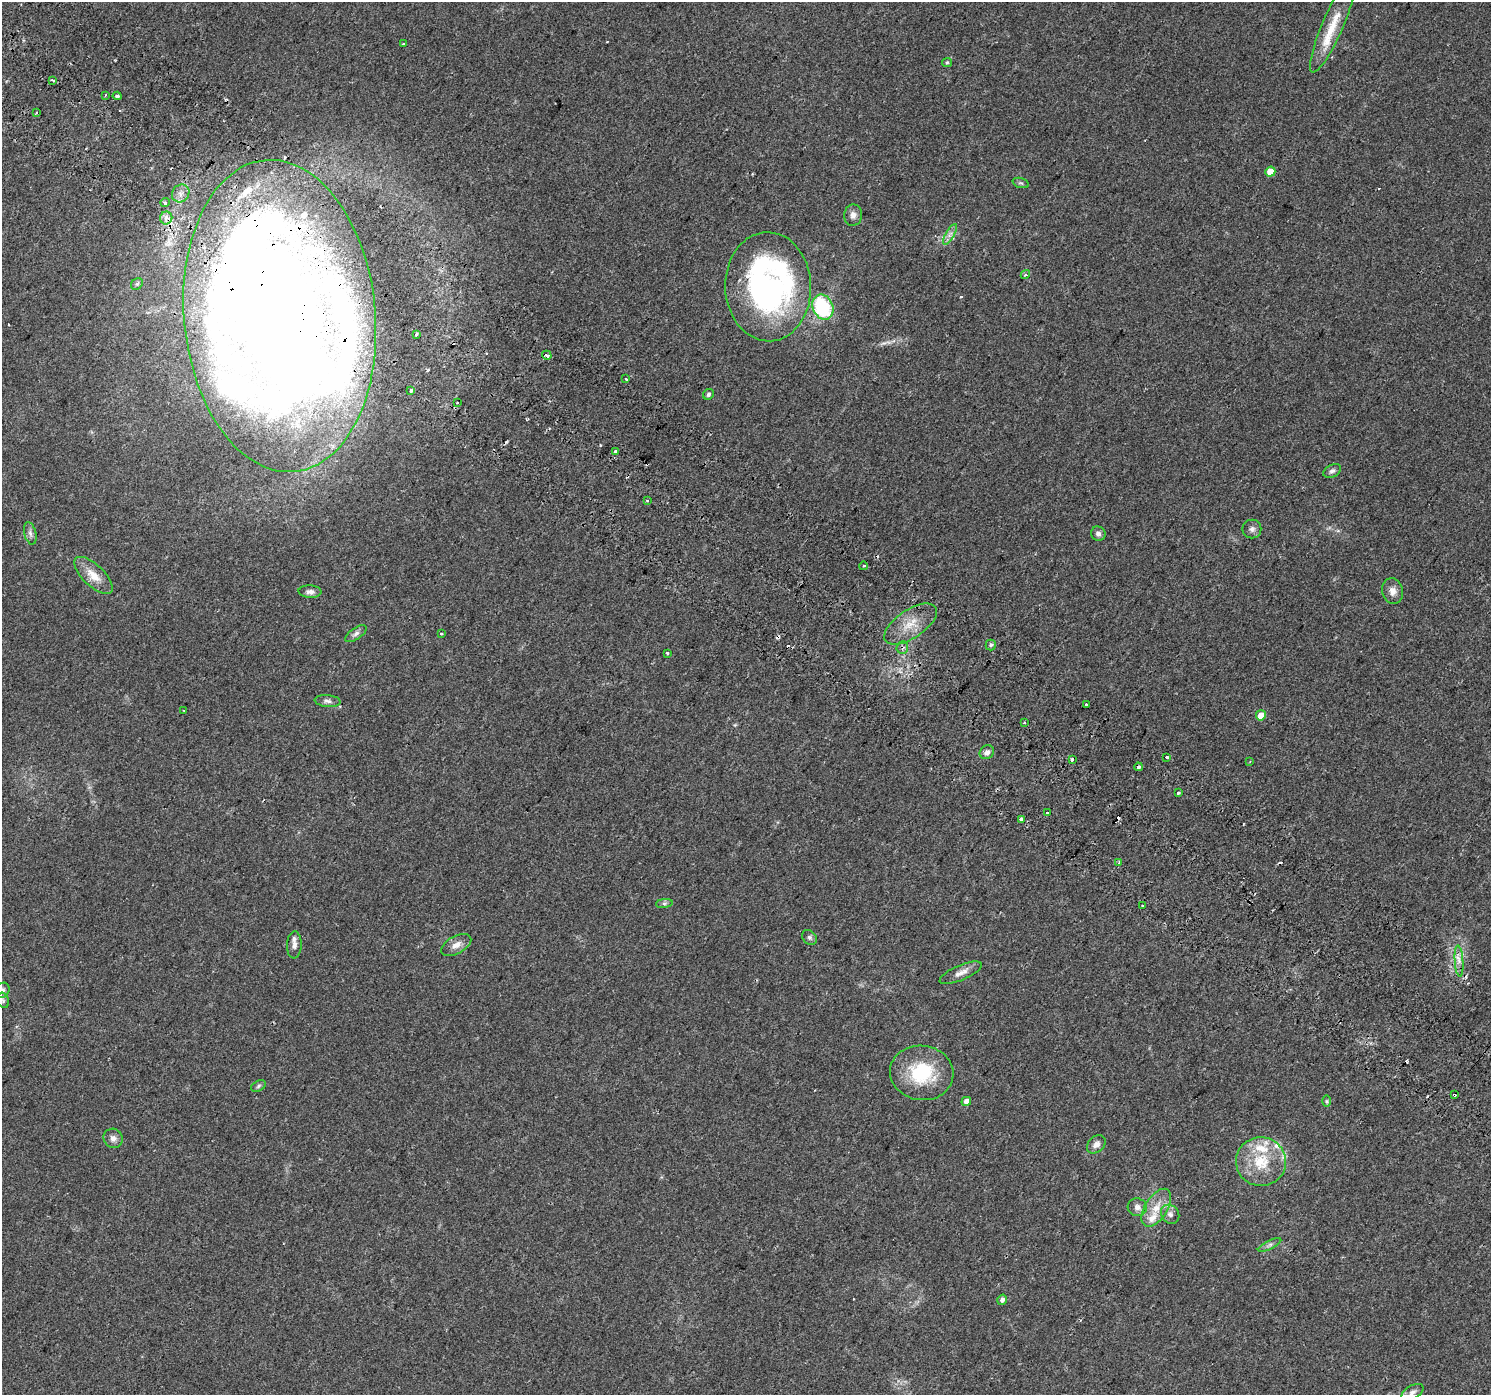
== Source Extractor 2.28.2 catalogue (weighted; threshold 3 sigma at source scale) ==
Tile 11 of 4 x 4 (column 3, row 3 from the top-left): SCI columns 3022-4510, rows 1690-3082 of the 6035 x 6098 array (HDU 1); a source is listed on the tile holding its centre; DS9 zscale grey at full resolution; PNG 1493 x 1397 px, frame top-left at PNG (2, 2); each listed source drawn as its Kron ellipse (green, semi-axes under 4 px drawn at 4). Shown black and unused: <1% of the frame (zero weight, under 2 of 3 exposures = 3% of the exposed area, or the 3 px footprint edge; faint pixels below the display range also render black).
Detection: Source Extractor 2.28.2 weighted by HDU 2 'WHT'; one run over the whole footprint, this tile lists its part. Background 0.0438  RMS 0.0054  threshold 0.0244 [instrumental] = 3 sigma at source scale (4.5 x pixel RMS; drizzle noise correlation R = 1.50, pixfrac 1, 0.0396/0.0396 arcsec/px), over >= 5 px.
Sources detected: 99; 1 inside a brighter object's white glare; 14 cosmic-ray / hot-pixel residue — neither listed nor drawn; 6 inside a brighter listed object's ellipse — not listed separately; the other 78 listed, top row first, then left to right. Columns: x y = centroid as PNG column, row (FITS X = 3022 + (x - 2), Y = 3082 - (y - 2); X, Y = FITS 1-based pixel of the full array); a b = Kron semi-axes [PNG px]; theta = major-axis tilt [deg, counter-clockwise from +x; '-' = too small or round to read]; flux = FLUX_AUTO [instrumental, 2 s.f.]
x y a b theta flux
1333 25 52 10 67 14
403 44 3 2 - 0.99
947 62 5 4 - 0.67
53 80 3 3 - 3.2
105 95 3 2 - 0.91
117 96 4 3 - 1
36 113 3 2 - 0.51
1270 172 5 5 - 7.8
1021 183 8 4 -18 0.96
181 193 9 8 - 3
165 202 4 4 - 1.4
853 215 11 9 82 3
166 218 6 6 - 4.1
950 234 12 3 60 2
1025 275 5 4 - 1.2
137 284 6 5 - 0.9
768 287 54 43 -88 180
823 307 13 10 -66 43
280 316 156 95 -85 1500
416 334 4 3 - 3.5
547 355 5 3 - 4.4
626 379 3 2 - 1.1
411 391 3 3 - 3
708 394 6 5 - 1
457 403 3 2 - 0.64
615 451 4 3 - 1.9
1332 471 9 6 27 1.6
648 500 3 3 - 1.4
1252 529 9 9 - 2.2
30 533 11 6 -76 1.9
1098 534 7 7 - 1.8
863 566 4 3 - 0.51
93 575 24 10 -44 8.2
1393 591 13 10 -77 4.1
310 592 11 6 -4 2.3
911 624 30 14 33 12
356 634 12 5 35 1.9
441 634 3 3 - 1.7
991 645 5 5 - 0.99
902 647 6 5 - 1.5
667 653 3 3 - 1.3
328 701 13 6 -5 2.1
1086 704 3 3 - 4.2
184 711 3 2 - 0.5
1261 715 5 5 - 6.4
1024 722 3 2 - 0.99
987 752 7 6 - 2.5
1167 757 3 3 - 2.2
1072 760 3 3 - 1.7
1250 761 3 3 - 0.44
1138 767 4 4 - 1.4
1178 793 3 3 - 2.1
1047 813 3 3 - 1.4
1021 819 4 3 - 5.3
1119 863 4 3 - 0.65
664 903 8 4 8 1.2
1143 906 3 3 - 5.6
809 937 8 6 -45 1.4
294 945 13 7 88 2.9
456 945 16 8 28 4.5
1459 961 16 4 -86 2.8
961 973 23 7 23 4.2
2 990 8 6 51 2.1
3 1000 8 5 -70 1.2
922 1073 32 27 -8 31
258 1086 8 5 29 1
1454 1095 4 3 - 1.8
966 1101 5 4 - 3.3
1327 1101 6 4 90 0.73
113 1138 10 9 - 2.5
1096 1144 11 8 44 2.9
1261 1162 25 24 - 21
1137 1207 10 9 - 2.9
1156 1208 21 11 58 8.7
1170 1214 10 8 -50 2.6
1270 1245 13 3 26 1.5
1002 1300 5 5 - 2
1412 1392 12 6 31 2.3
Overlapping masked pixels (flux is a lower limit): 6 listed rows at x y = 166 218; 768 287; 280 316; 547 355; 902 647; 1454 1095
Isophote crosses this tile's border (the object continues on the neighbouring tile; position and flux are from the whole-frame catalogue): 2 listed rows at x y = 2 990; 1412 1392